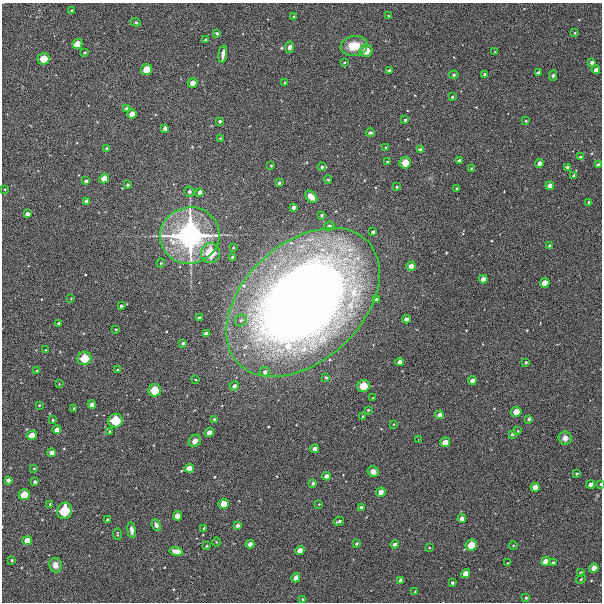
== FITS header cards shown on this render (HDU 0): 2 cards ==
NAXIS1  =                  600 / Width of image
NAXIS2  =                  600 / Height of image

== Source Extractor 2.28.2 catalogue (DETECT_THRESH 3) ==
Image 600 x 600 px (HDU 0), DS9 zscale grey, 1 PNG px = 1 image px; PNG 604 x 604 px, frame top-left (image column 1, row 600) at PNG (2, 3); each listed source drawn as its Kron ellipse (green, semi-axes under 4 px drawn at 4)
Background 10800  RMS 290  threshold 869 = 3 sigma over >= 5 px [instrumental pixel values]
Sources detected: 180; all 180 listed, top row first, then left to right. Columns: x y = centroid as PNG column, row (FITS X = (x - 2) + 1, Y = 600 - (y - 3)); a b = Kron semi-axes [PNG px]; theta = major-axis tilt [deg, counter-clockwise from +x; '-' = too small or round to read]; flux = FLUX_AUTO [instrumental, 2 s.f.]
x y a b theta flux
72 10 3 3 - 3.4e+04
388 16 3 2 - 1.2e+04
294 17 3 3 - 2.5e+04
136 22 5 4 - 2.8e+04
217 33 3 3 - 2.3e+04
575 33 4 3 - 1.6e+04
206 40 3 3 - 2.7e+04
77 44 5 5 - 2.4e+05
354 46 13 10 8 3.9e+05
290 47 6 4 80 8.1e+04
366 51 6 6 - 3.0e+05
85 52 3 3 - 2.8e+04
495 52 3 3 - 1.9e+04
223 54 8 3 81 9.7e+04
43 59 6 5 - 3.3e+05
592 62 4 3 - 6.1e+04
344 63 4 3 - 2.0e+04
147 70 5 5 - 2.8e+05
389 70 3 3 - 5.4e+04
596 70 4 4 - 1.0e+05
538 73 4 4 - 7.9e+04
454 75 5 4 - 2.9e+04
485 75 3 3 - 4.2e+04
553 75 5 4 - 3.3e+04
284 82 3 2 - 1.9e+04
193 83 5 4 - 1.6e+05
452 97 3 3 - 2.6e+04
127 109 4 3 - 7.2e+04
132 114 5 4 - 1.5e+05
405 120 3 3 - 3.3e+04
220 121 3 3 - 3.7e+04
526 121 3 3 - 1.8e+04
165 128 4 3 - 4.6e+04
370 133 4 3 - 3.6e+04
220 138 3 2 - 1.4e+04
107 148 3 3 - 5.4e+04
385 148 3 3 - 2.0e+04
420 149 4 3 - 4.0e+04
580 157 3 3 - 3.1e+04
459 161 4 4 - 6.5e+04
387 162 3 3 - 2.6e+04
405 163 6 5 - 3.1e+05
539 163 4 4 - 9.5e+04
598 165 4 4 - 7.7e+04
271 166 3 2 - 2.3e+04
322 167 4 4 - 3.6e+04
567 167 4 3 - 5.3e+04
471 168 3 3 - 1.5e+04
574 176 4 4 - 8.4e+04
104 179 5 4 - 1.9e+05
328 180 4 3 - 1.9e+04
86 181 4 3 - 5.6e+04
279 183 3 3 - 3.1e+04
127 185 3 3 - 3.5e+04
550 186 4 4 - 9.6e+04
397 187 3 2 - 2.4e+04
5 189 3 2 - 1.9e+04
457 189 3 3 - 3.3e+04
189 192 5 5 - 4.6e+04
200 192 4 4 - 8.6e+04
311 197 7 4 -46 1.4e+05
86 201 4 3 - 4.8e+04
589 202 3 3 - 3.7e+04
294 207 4 4 - 8.9e+04
27 214 4 4 - 8.1e+04
321 215 3 3 - 3.4e+04
329 226 5 5 - 8.1e+04
373 232 4 3 - 4.6e+04
190 235 30 28 13 4.2e+06
550 246 4 3 - 6.3e+04
233 248 3 2 - 1.3e+04
210 253 10 9 - 6.3e+05
232 257 3 3 - 2.8e+04
161 263 4 4 - 2.0e+04
411 266 5 4 - 1.3e+05
483 279 4 4 - 1.3e+05
545 283 5 4 - 1.9e+05
71 298 2 2 - 1.3e+04
377 300 4 4 - 7.1e+04
303 302 89 59 43 2.7e+07
121 306 3 3 - 4.7e+04
199 317 3 3 - 3.8e+04
406 319 4 4 - 9.5e+04
241 320 6 5 - 4.8e+04
59 324 3 3 - 4.5e+04
116 330 3 2 - 1.8e+04
206 334 4 3 - 8.0e+04
183 343 3 3 - 4.3e+04
46 350 3 2 - 1.3e+04
84 358 7 6 - 4.2e+05
400 362 4 4 - 1.1e+05
526 362 3 3 - 2.6e+04
117 370 3 3 - 3.5e+04
37 371 3 3 - 3.1e+04
265 372 5 4 - 6.4e+04
326 377 4 3 - 2.7e+04
196 380 3 2 - 1.4e+04
472 380 4 4 - 1.1e+05
59 384 2 2 - 1.1e+04
234 386 5 4 - 8.1e+04
363 386 6 6 - 3.8e+05
155 390 6 6 - 3.7e+05
373 398 2 2 - 1.5e+04
92 404 4 4 - 1.1e+05
39 405 3 2 - 1.8e+04
74 408 3 3 - 2.8e+04
368 410 3 3 - 2.3e+04
516 412 5 5 - 2.2e+05
440 415 4 4 - 1.0e+05
363 417 4 3 - 2.7e+04
214 419 3 3 - 2.6e+04
529 419 3 3 - 3.8e+04
53 420 3 3 - 2.4e+04
115 421 7 7 - 4.9e+05
394 424 2 2 - 1.2e+04
57 430 4 4 - 1.2e+05
518 431 3 3 - 1.4e+04
110 432 3 3 - 3.0e+04
209 433 5 4 - 1.5e+05
512 434 3 3 - 3.2e+04
32 435 5 4 - 2.1e+05
565 438 6 6 - 1.1e+05
418 440 2 2 - 1.2e+04
195 441 7 5 42 1.1e+05
445 442 5 4 - 1.8e+05
315 449 4 4 - 1.2e+05
52 453 4 4 - 1.1e+05
34 468 3 2 - 1.4e+04
189 468 5 4 - 1.6e+05
373 471 5 5 - 1.1e+05
577 474 3 3 - 2.6e+04
326 476 4 4 - 1.0e+05
8 480 4 4 - 7.6e+04
35 482 4 3 - 5.7e+04
313 483 4 3 - 5.1e+04
591 484 4 4 - 9.6e+04
600 484 3 2 - 2.6e+04
535 487 4 4 - 1.5e+05
381 492 5 4 - 9.9e+04
24 495 5 5 - 2.8e+05
50 504 3 2 - 1.8e+04
224 504 5 5 - 2.3e+05
319 504 3 2 - 1.2e+04
361 507 4 3 - 6.0e+04
65 511 8 7 - 6.1e+05
177 516 5 4 - 1.6e+05
462 518 4 4 - 1.1e+05
107 519 3 3 - 2.7e+04
339 521 5 3 - 4.2e+04
156 525 6 4 -67 6.9e+04
238 525 4 3 - 6.6e+04
204 528 3 2 - 1.7e+04
132 530 8 4 -83 8.0e+04
117 534 6 2 -84 1.9e+04
27 541 5 4 - 2.0e+05
216 542 5 3 - 1.6e+04
356 543 3 3 - 3.0e+04
250 544 4 4 - 9.9e+04
395 544 4 3 - 4.4e+04
471 545 6 5 - 3.0e+05
513 545 4 3 - 1.4e+04
207 546 4 3 - 1.9e+04
429 548 3 2 - 1.4e+04
300 550 5 4 - 1.5e+05
176 551 7 4 -12 1.6e+05
12 560 3 3 - 2.7e+04
545 561 5 4 - 1.3e+05
508 563 2 2 - 1.3e+04
553 563 4 3 - 5.4e+04
55 565 7 6 - 1.2e+05
594 568 5 4 - 1.7e+05
581 573 4 3 - 5.4e+04
465 574 5 4 - 1.5e+05
296 578 5 4 - 1.5e+05
581 579 5 3 - 1.8e+04
400 580 4 3 - 3.5e+04
452 583 3 3 - 3.6e+04
415 591 2 2 - 1.4e+04
526 598 3 3 - 1.9e+04
302 599 3 2 - 1.4e+04
At the frame edge (FLAGS 8, measured only in part): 1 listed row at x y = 600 484